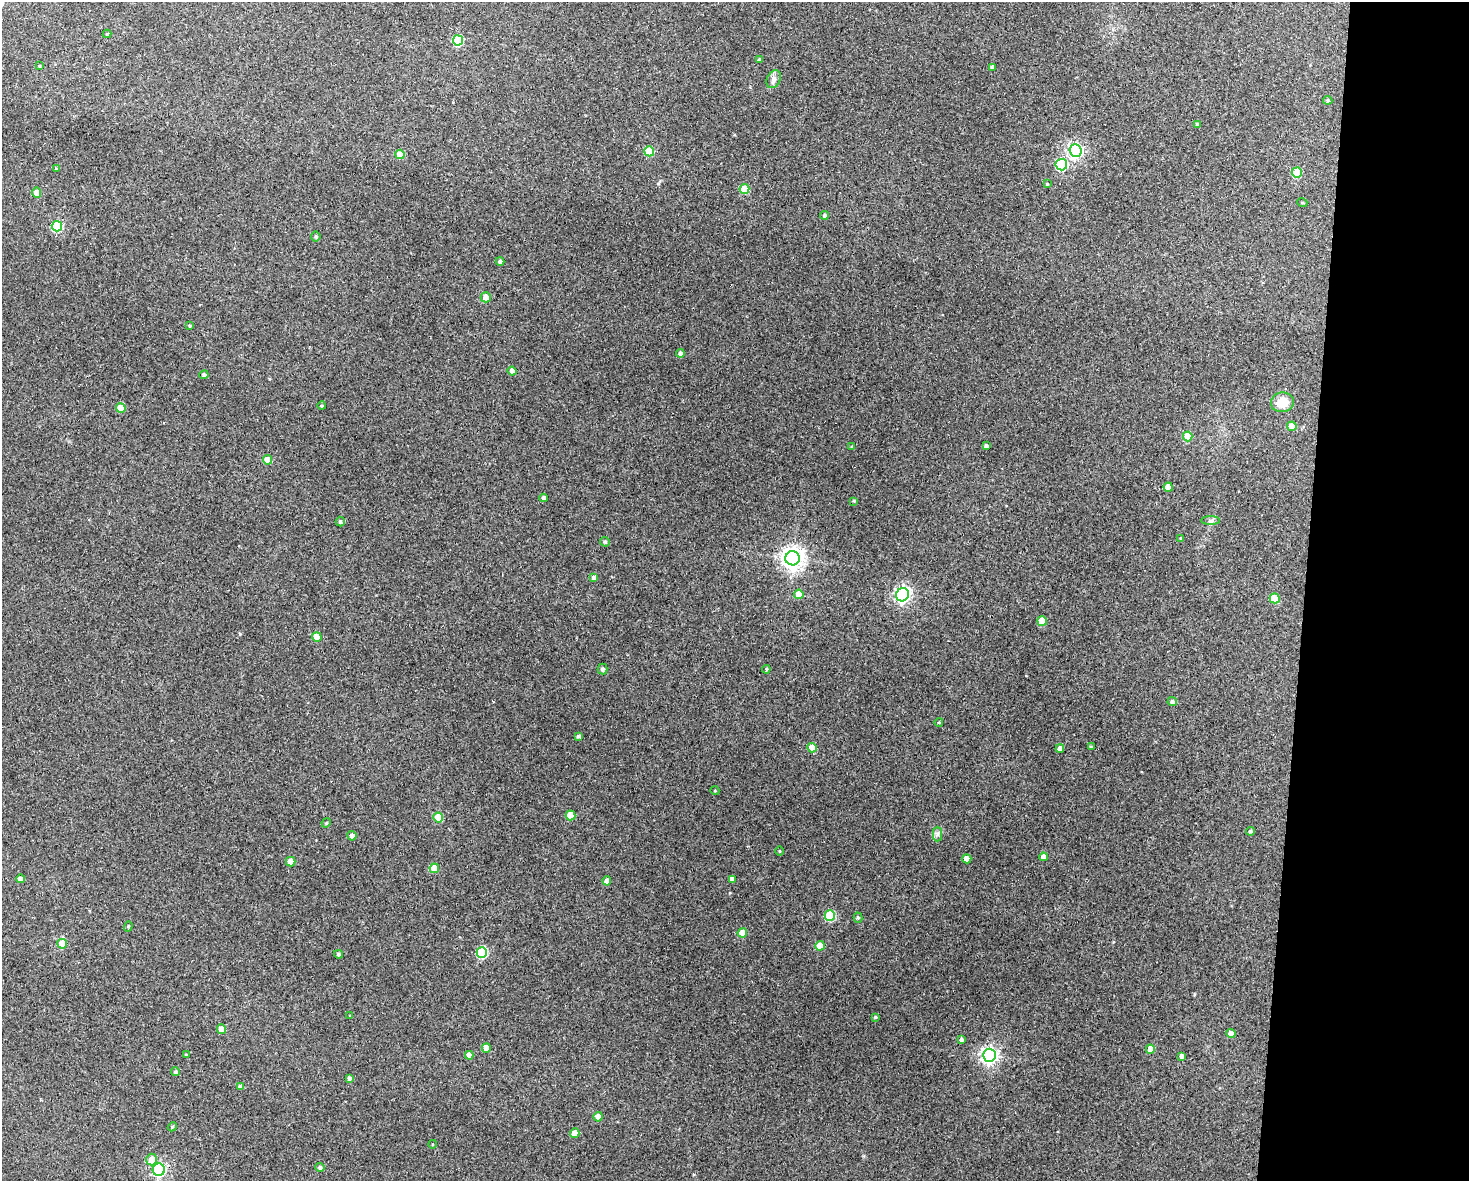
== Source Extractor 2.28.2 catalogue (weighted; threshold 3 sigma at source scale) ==
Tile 9 of 3 x 4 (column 3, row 3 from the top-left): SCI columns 3049-4515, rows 1185-2363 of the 4744 x 4723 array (HDU 1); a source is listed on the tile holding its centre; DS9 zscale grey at full resolution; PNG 1471 x 1183 px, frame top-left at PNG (2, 2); each listed source drawn as its Kron ellipse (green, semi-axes under 4 px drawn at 4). Shown black and unused: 11% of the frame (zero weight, under 3 of 4 exposures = <1% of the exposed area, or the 3 px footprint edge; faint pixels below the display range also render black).
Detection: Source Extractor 2.28.2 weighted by HDU 2 'WHT'; one run over the whole footprint, this tile lists its part. Background 0.124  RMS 0.0062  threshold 0.0281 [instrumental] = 3 sigma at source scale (4.5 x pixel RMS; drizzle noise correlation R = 1.50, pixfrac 1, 0.05/0.05 arcsec/px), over >= 5 px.
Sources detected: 101; all 101 listed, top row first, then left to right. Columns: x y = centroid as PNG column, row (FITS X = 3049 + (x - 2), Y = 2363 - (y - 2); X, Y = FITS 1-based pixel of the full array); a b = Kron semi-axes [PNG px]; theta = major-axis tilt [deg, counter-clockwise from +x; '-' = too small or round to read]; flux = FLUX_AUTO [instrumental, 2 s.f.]
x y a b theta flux
107 34 4 4 - 0.76
458 40 5 5 - 35
759 59 3 3 - 0.69
39 66 3 2 - 0.58
992 67 4 3 - 1.4
774 79 9 6 66 2.3
1328 100 5 4 - 0.95
1197 125 3 3 - 1.4
1076 150 6 6 - 160
649 151 5 5 - 23
400 154 4 4 - 8.3
1061 165 6 5 - 57
56 169 4 3 - 0.73
1297 173 5 5 - 23
1047 184 4 3 - 0.56
744 189 5 5 - 18
36 193 5 4 - 5.3
1302 202 5 3 - 0.56
824 215 4 4 - 1.5
57 226 5 5 - 38
316 237 5 5 - 0.98
500 261 4 4 - 1.8
486 297 5 5 - 5.9
190 326 4 3 - 0.67
680 353 4 4 - 2.2
512 371 4 4 - 2.9
204 375 4 4 - 1.5
1282 402 11 10 - 9.7
322 406 4 4 - 0.77
121 408 5 4 - 13
1292 426 5 4 - 9.6
1188 436 5 5 - 14
852 446 4 3 - 0.52
986 446 4 4 - 2
267 460 5 4 - 9.2
1168 487 4 4 - 6.6
544 498 4 4 - 2
854 501 4 4 - 0.69
1211 521 9 4 0 1.3
340 522 5 4 - 1.1
1181 539 4 3 - 0.68
605 542 5 4 - 1
793 558 7 7 - 450
594 578 4 4 - 2.3
799 594 5 4 - 11
902 595 7 6 - 160
1275 598 5 5 - 21
1042 621 5 4 - 12
317 637 5 4 - 9.4
603 669 5 5 - 1.3
766 669 4 4 - 0.68
1172 702 5 4 - 1.9
939 722 4 3 - 0.53
578 736 4 4 - 1.3
1091 747 3 3 - 1
812 748 5 4 - 11
1060 748 4 4 - 3
715 791 4 3 - 0.47
570 815 5 5 - 12
438 818 5 5 - 17
326 823 5 4 - 0.61
1250 831 4 4 - 1.1
937 834 7 4 89 1.4
352 836 4 4 - 2.3
779 851 4 3 - 0.5
1043 857 4 4 - 4.2
967 859 4 4 - 6.6
291 862 5 4 - 11
434 868 5 4 - 11
21 879 4 4 - 3.1
732 879 4 4 - 3.1
607 881 4 4 - 3.8
830 916 5 5 - 35
858 918 5 4 - 1
128 926 5 4 - 0.79
742 933 5 4 - 8.6
62 944 5 5 - 15
820 946 4 4 - 9.3
482 952 5 5 - 42
339 954 4 4 - 1.1
350 1016 4 3 - 0.5
875 1017 4 3 - 0.64
221 1029 5 4 - 6.2
1231 1034 4 4 - 5.5
961 1040 4 3 - 1.4
486 1048 5 4 - 6.5
1150 1049 4 4 - 6.1
186 1055 4 3 - 0.8
469 1055 4 4 - 4.3
990 1055 6 6 - 200
1182 1056 4 4 - 2
176 1072 4 4 - 1.2
349 1078 4 3 - 1.5
240 1087 4 3 - 1.9
598 1117 4 4 - 5.9
172 1127 5 3 - 0.64
575 1133 5 4 - 7.5
433 1144 4 3 - 0.58
152 1160 6 5 - 8.1
320 1167 4 4 - 1.3
159 1170 6 6 - 100
Unlisted compact peaks at least as high as the median listed source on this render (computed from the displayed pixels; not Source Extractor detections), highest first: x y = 240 634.